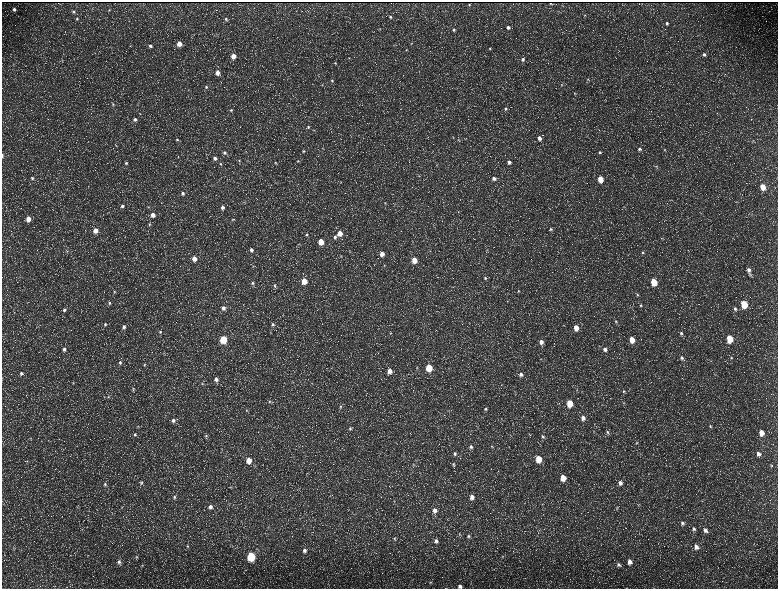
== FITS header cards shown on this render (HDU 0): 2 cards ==
NAXIS1  =                 1552 / length of data axis 1
NAXIS2  =                 1173 / length of data axis 2

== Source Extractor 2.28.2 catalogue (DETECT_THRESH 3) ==
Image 1552 x 1173 px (HDU 0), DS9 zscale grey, zoomed out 1/2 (1 PNG px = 2 x 2 image px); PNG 780 x 591 px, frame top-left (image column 1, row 1173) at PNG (2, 2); no overlay
Background 219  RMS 9.8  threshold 29.3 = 3 sigma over >= 5 px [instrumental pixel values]
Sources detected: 235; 34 cannot appear on this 1/2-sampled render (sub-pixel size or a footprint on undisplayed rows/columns) and are not listed; the other 201 listed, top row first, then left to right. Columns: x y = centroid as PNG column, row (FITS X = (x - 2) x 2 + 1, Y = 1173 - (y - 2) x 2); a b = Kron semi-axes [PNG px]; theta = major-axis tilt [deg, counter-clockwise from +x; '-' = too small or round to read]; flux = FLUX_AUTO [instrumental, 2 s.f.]
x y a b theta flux
550 3 2 1 - 1200
469 5 2 2 - 1400
14 9 4 3 - 4400
109 10 3 2 - 1200
74 12 4 4 - 2900
585 15 3 3 - 1400
390 17 4 3 - 2900
77 19 5 4 - 3100
226 19 4 3 - 3100
667 23 4 4 - 3800
508 27 4 4 - 6300
380 29 4 3 - 1400
454 30 4 4 - 3000
411 43 3 2 - 1200
179 44 4 4 - 22000
150 46 4 4 - 4500
490 48 4 4 - 2200
406 50 3 3 - 1200
704 54 5 4 - 5300
233 56 4 4 - 22000
349 58 3 2 - 830
523 59 5 4 - 5200
62 60 3 2 - 1100
335 63 4 3 - 1900
13 64 4 2 - 1100
217 72 4 4 - 15000
588 79 4 3 - 2000
332 81 4 4 - 2200
561 84 4 3 - 1900
322 85 3 2 - 720
206 87 4 4 - 2600
575 93 4 3 - 2000
113 104 5 4 - 2600
505 109 4 4 - 3400
231 110 4 4 - 3100
135 120 4 4 - 6000
308 127 4 4 - 2600
314 130 3 3 - 1200
587 136 3 2 - 1100
539 138 4 4 - 10000
177 140 5 4 - 3300
458 140 3 2 - 1000
116 145 3 2 - 1000
323 148 3 2 - 1000
639 149 4 4 - 4700
665 150 4 3 - 1700
304 151 4 4 - 2400
600 152 4 4 - 3700
225 153 5 4 - 4500
2 156 5 2 - 2600
215 158 4 4 - 5900
239 160 3 3 - 1200
298 161 4 3 - 1900
509 162 4 4 - 5400
126 163 4 4 - 2800
275 163 4 4 - 2200
220 164 4 4 - 2300
436 165 3 3 - 1200
656 166 4 3 - 1800
419 176 3 3 - 1500
32 178 5 4 - 3200
494 178 5 4 - 8300
600 179 4 3 - 31000
341 182 3 2 - 960
762 187 4 3 - 35000
183 193 4 4 - 4600
385 203 4 2 - 1200
122 206 4 4 - 4300
149 207 3 3 - 1600
222 207 3 3 - 5500
153 215 5 4 - 12000
28 219 5 4 - 21000
232 219 4 3 - 1400
149 224 4 3 - 2700
551 229 4 4 - 2700
95 230 4 4 - 18000
340 233 4 4 - 19000
11 234 4 2 - 1400
307 235 3 3 - 2400
335 237 5 4 - 4200
321 241 4 3 - 30000
299 244 4 2 - 1300
251 250 4 4 - 5800
67 251 4 3 - 1800
642 252 4 3 - 2000
382 254 4 4 - 15000
341 256 4 2 - 1300
194 259 4 4 - 14000
414 260 4 3 - 27000
384 265 3 3 - 1300
253 266 3 3 - 1100
749 270 4 4 - 7300
750 274 5 3 - 2400
485 278 4 4 - 3200
304 281 4 4 - 39000
654 282 5 4 - 64000
253 283 4 4 - 3500
274 285 5 4 - 2500
114 291 4 4 - 2600
518 291 5 4 - 2700
638 294 4 3 - 2100
109 303 4 4 - 3000
744 304 5 4 - 88000
641 306 4 4 - 2200
223 308 4 4 - 6500
735 309 5 4 - 3600
64 310 5 4 - 4600
616 322 5 4 - 2800
105 324 5 4 - 3500
273 324 4 4 - 3800
124 327 5 4 - 5600
576 328 5 4 - 22000
160 332 4 3 - 2200
391 333 3 2 - 1000
681 333 5 4 - 3500
223 339 5 4 - 90000
730 339 5 4 - 73000
632 340 5 4 - 30000
541 342 5 4 - 10000
599 346 3 2 - 1200
64 349 5 4 - 5800
605 349 5 4 - 6800
731 357 4 4 - 2300
682 358 5 4 - 4600
541 359 3 2 - 770
120 362 5 5 - 4400
144 364 4 4 - 2400
429 367 4 4 - 61000
417 368 4 3 - 1700
390 371 4 4 - 15000
21 373 5 4 - 4600
521 374 5 5 - 7900
216 379 5 4 - 8000
73 383 5 3 - 1500
202 384 4 3 - 2000
133 389 5 4 - 2800
624 391 4 4 - 2800
108 397 3 3 - 1400
270 401 4 4 - 2100
570 403 5 4 - 51000
623 403 3 2 - 1200
340 407 5 4 - 2900
486 409 5 4 - 3000
246 410 4 3 - 1300
583 418 5 4 - 10000
173 420 5 5 - 6700
710 426 4 4 - 2400
138 427 4 3 - 1500
350 428 5 3 - 2500
594 431 4 2 - 1100
607 432 5 4 - 3300
761 433 5 4 - 21000
135 434 5 4 - 3000
529 434 4 2 - 1100
206 436 5 4 - 3400
543 437 5 4 - 4400
30 438 4 3 - 1900
637 443 5 3 - 1900
471 447 5 5 - 4700
492 447 4 3 - 1800
455 454 5 4 - 3900
758 454 5 4 - 8200
538 459 5 4 - 51000
249 460 4 4 - 22000
27 461 5 3 - 2000
453 464 5 3 - 2400
413 465 4 2 - 1500
771 465 4 4 - 1800
259 474 3 2 - 790
563 478 5 4 - 31000
141 482 5 4 - 2700
620 483 5 4 - 6200
105 484 5 4 - 3200
231 487 5 2 - 1500
174 497 6 4 90 3800
472 497 5 4 - 12000
638 505 4 4 - 1600
210 507 5 5 - 8000
617 507 4 3 - 1600
435 510 6 5 - 11000
682 523 5 4 - 4900
268 527 3 2 - 1100
694 529 5 4 - 4600
705 530 6 4 -55 6900
459 534 4 4 - 2200
468 536 5 5 - 4300
394 539 5 4 - 2800
436 541 5 5 - 6100
188 546 5 3 - 2200
696 547 5 4 - 11000
14 548 5 4 - 2200
304 550 5 5 - 6800
251 556 5 4 - 160000
136 557 4 4 - 2100
502 557 4 3 - 1500
119 562 7 4 -66 6100
630 562 5 5 - 13000
142 565 4 3 - 1700
618 565 5 4 - 4700
430 582 4 4 - 2100
460 586 4 3 - 6500
At the frame edge (FLAGS 8, measured only in part): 2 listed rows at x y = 2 156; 460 586
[34 sub-pixel or undisplayed-footprint detections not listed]